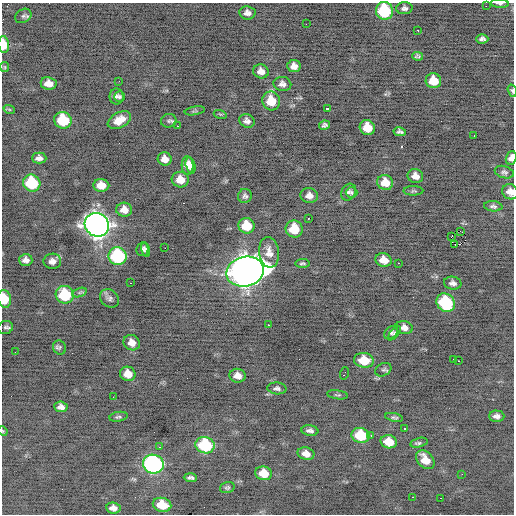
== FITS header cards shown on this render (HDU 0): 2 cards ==
NAXIS1  =                  512 / Axis length
NAXIS2  =                  512 / Axis length

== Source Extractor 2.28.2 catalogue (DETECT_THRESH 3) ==
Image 512 x 512 px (HDU 0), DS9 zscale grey, 1 PNG px = 1 image px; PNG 516 x 516 px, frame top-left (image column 1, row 512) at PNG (2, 3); each listed source drawn as its Kron ellipse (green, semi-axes under 4 px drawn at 4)
Background -0.614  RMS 0.97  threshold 2.91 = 3 sigma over >= 5 px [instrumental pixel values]
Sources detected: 121; all 121 listed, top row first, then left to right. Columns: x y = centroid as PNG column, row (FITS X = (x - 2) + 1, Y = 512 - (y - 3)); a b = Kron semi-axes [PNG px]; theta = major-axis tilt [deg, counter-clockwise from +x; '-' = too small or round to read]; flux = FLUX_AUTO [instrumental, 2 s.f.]
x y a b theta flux
500 4 9 4 -3 150
486 6 2 2 - 490
404 8 8 6 3 230
384 11 9 8 - 4200
247 13 8 6 -6 330
23 16 8 6 33 180
306 24 2 2 - 190
417 30 3 2 - 610
482 39 6 4 1 190
4 45 8 5 -84 1300
417 56 5 4 - 130
294 66 6 6 - 420
4 67 5 4 - 81
261 71 8 7 - 440
119 81 2 2 - 30
433 81 8 7 - 1100
49 83 8 6 -8 530
282 84 9 7 -9 310
512 91 6 4 -73 140
116 96 8 7 - 220
119 97 5 5 - 130
271 101 9 8 - 1500
9 109 6 3 -19 75
327 109 4 3 - 400
195 111 10 3 10 100
220 114 6 4 -18 79
63 120 9 8 - 2800
119 120 12 7 29 820
169 121 8 7 - 170
247 121 8 6 -24 270
324 125 5 4 - 150
177 126 2 2 - 260
367 127 8 7 - 1300
400 132 6 4 -11 170
474 135 2 2 - 36
39 158 7 5 -1 300
511 158 7 5 69 410
165 159 7 6 - 490
191 165 8 4 -76 390
187 166 9 6 -86 490
504 172 10 6 -16 180
415 176 8 7 - 470
180 180 8 7 - 770
385 182 8 7 - 880
32 183 9 8 - 3300
101 185 8 6 -3 920
413 191 10 4 1 130
349 192 9 7 61 200
351 192 6 5 - 110
510 192 8 7 - 540
245 196 7 6 - 190
309 196 9 7 -6 400
493 206 9 5 -7 190
124 210 8 7 - 570
308 218 3 3 - 580
97 225 12 11 - 50000
247 226 8 7 - 1700
294 229 8 8 - 1600
460 231 3 2 - 760
451 237 2 2 - 51
455 244 2 2 - 140
165 248 2 2 - 170
142 249 7 6 - 190
146 249 7 4 -77 170
269 252 15 10 -83 660
118 256 9 8 - 6400
26 260 7 6 - 290
384 260 8 7 - 790
52 261 9 7 2 330
302 263 7 4 2 120
398 263 2 2 - 200
245 272 19 14 13 77000
131 283 2 2 - 200
453 283 9 6 -9 270
79 293 7 4 19 140
65 295 9 8 - 3200
109 298 10 8 -42 220
4 299 9 6 -77 1500
446 303 10 8 -43 4400
268 325 3 2 - 210
5 327 7 6 - 150
404 327 9 6 -11 390
391 333 8 5 41 160
394 333 8 4 50 110
132 343 8 7 - 500
60 347 7 6 - 160
15 352 2 2 - 37
454 359 3 2 - 120
364 360 10 7 -8 1400
459 361 3 2 - 140
383 370 8 6 28 140
345 373 6 2 71 160
128 374 8 7 - 810
238 376 8 7 - 510
277 388 9 6 -4 190
338 395 10 4 -8 110
113 397 2 2 - 44
61 407 7 5 -5 310
497 416 7 5 -2 290
118 417 9 5 10 150
394 417 9 4 -13 140
404 428 3 3 - 650
3 431 5 4 - 66
310 431 8 5 -7 220
361 435 9 7 -14 2700
371 436 3 3 - 66
389 442 8 6 -14 1200
419 443 9 4 14 180
205 445 9 8 - 4300
159 447 3 2 - 110
306 454 8 6 -14 520
425 460 11 7 -48 920
153 464 10 9 - 15000
264 473 8 7 - 1100
462 474 2 2 - 45
190 478 7 3 -3 170
227 488 7 5 18 130
413 497 3 2 - 700
441 498 2 2 - 72
162 505 9 7 -14 1400
113 508 7 5 -6 380
At the frame edge (FLAGS 8, measured only in part): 8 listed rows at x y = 500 4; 384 11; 4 45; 512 91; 511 158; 510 192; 4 299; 3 431